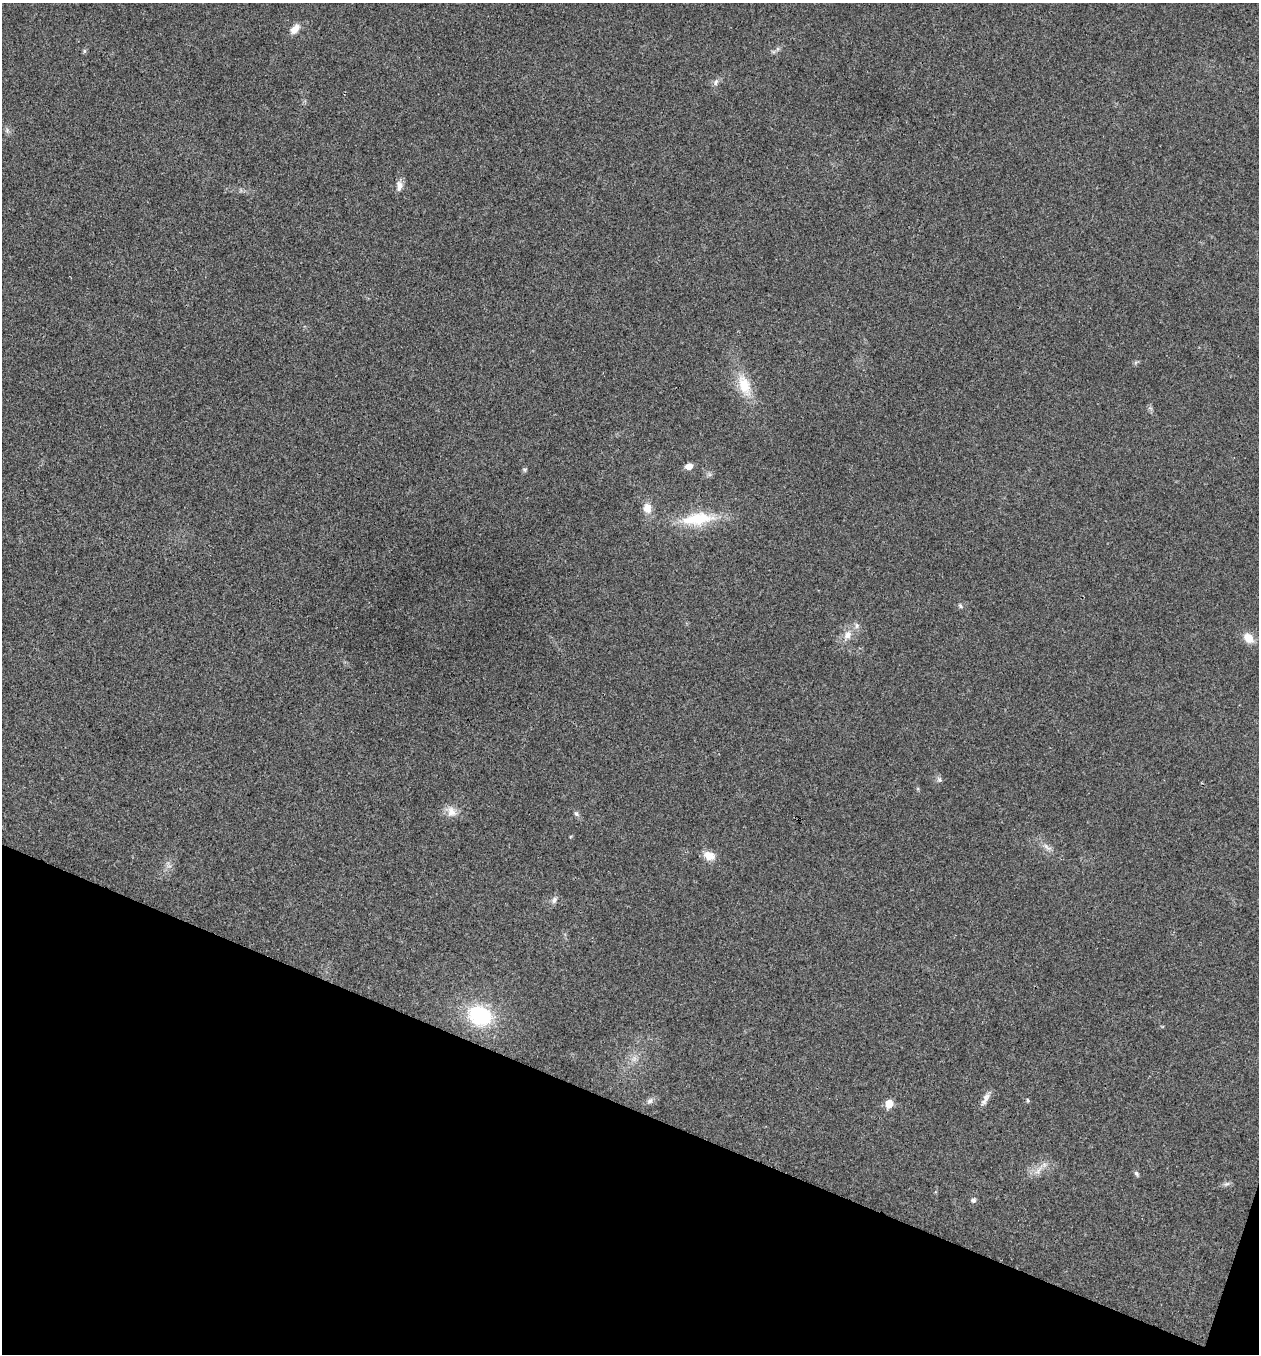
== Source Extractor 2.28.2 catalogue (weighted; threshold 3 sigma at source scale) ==
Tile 15 of 4 x 4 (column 3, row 4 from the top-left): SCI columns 2783-4039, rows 3-1354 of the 5432 x 5418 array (HDU 1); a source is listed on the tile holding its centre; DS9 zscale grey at full resolution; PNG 1261 x 1356 px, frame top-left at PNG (2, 3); no overlay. Shown black and unused: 19% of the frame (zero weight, under 3 of 4 exposures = <1% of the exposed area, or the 3 px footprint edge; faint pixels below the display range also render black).
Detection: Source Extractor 2.28.2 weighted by HDU 2 'WHT'; one run over the whole footprint, this tile lists its part. Background 0.0221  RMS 0.0041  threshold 0.0183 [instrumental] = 3 sigma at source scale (4.5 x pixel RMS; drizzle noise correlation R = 1.50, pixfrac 1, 0.05/0.05 arcsec/px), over >= 5 px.
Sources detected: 31; all 31 listed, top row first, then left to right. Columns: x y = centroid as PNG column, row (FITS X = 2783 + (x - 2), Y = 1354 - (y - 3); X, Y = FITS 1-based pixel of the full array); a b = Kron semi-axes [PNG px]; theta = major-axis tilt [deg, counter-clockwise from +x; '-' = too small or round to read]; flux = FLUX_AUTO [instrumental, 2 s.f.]
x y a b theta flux
295 29 13 8 50 3.4
777 49 7 4 71 0.76
84 51 6 4 89 0.63
716 82 11 5 72 1.3
7 130 7 6 - 1
399 186 14 8 82 2.7
744 385 29 14 -70 11
689 466 8 6 18 3
525 470 6 6 - 0.7
647 508 13 11 88 3.9
697 519 46 16 7 18
960 606 7 5 -52 0.77
857 626 8 6 88 1.3
848 635 13 9 56 3.8
1248 638 13 9 -45 5.3
939 779 8 6 -58 1.1
451 812 16 12 -57 3.9
576 814 7 6 - 1.1
1047 847 16 5 -40 2.2
709 855 14 9 -23 4.5
554 900 9 6 48 1.5
480 1015 26 21 -24 30
634 1058 9 5 75 1.6
985 1099 20 6 62 2.5
1028 1100 5 4 - 0.51
650 1101 9 6 44 1.4
889 1104 6 5 - 8.7
1038 1170 17 6 47 3.2
1136 1173 7 5 -47 0.85
1226 1184 9 5 26 1.1
973 1200 5 5 - 1.3